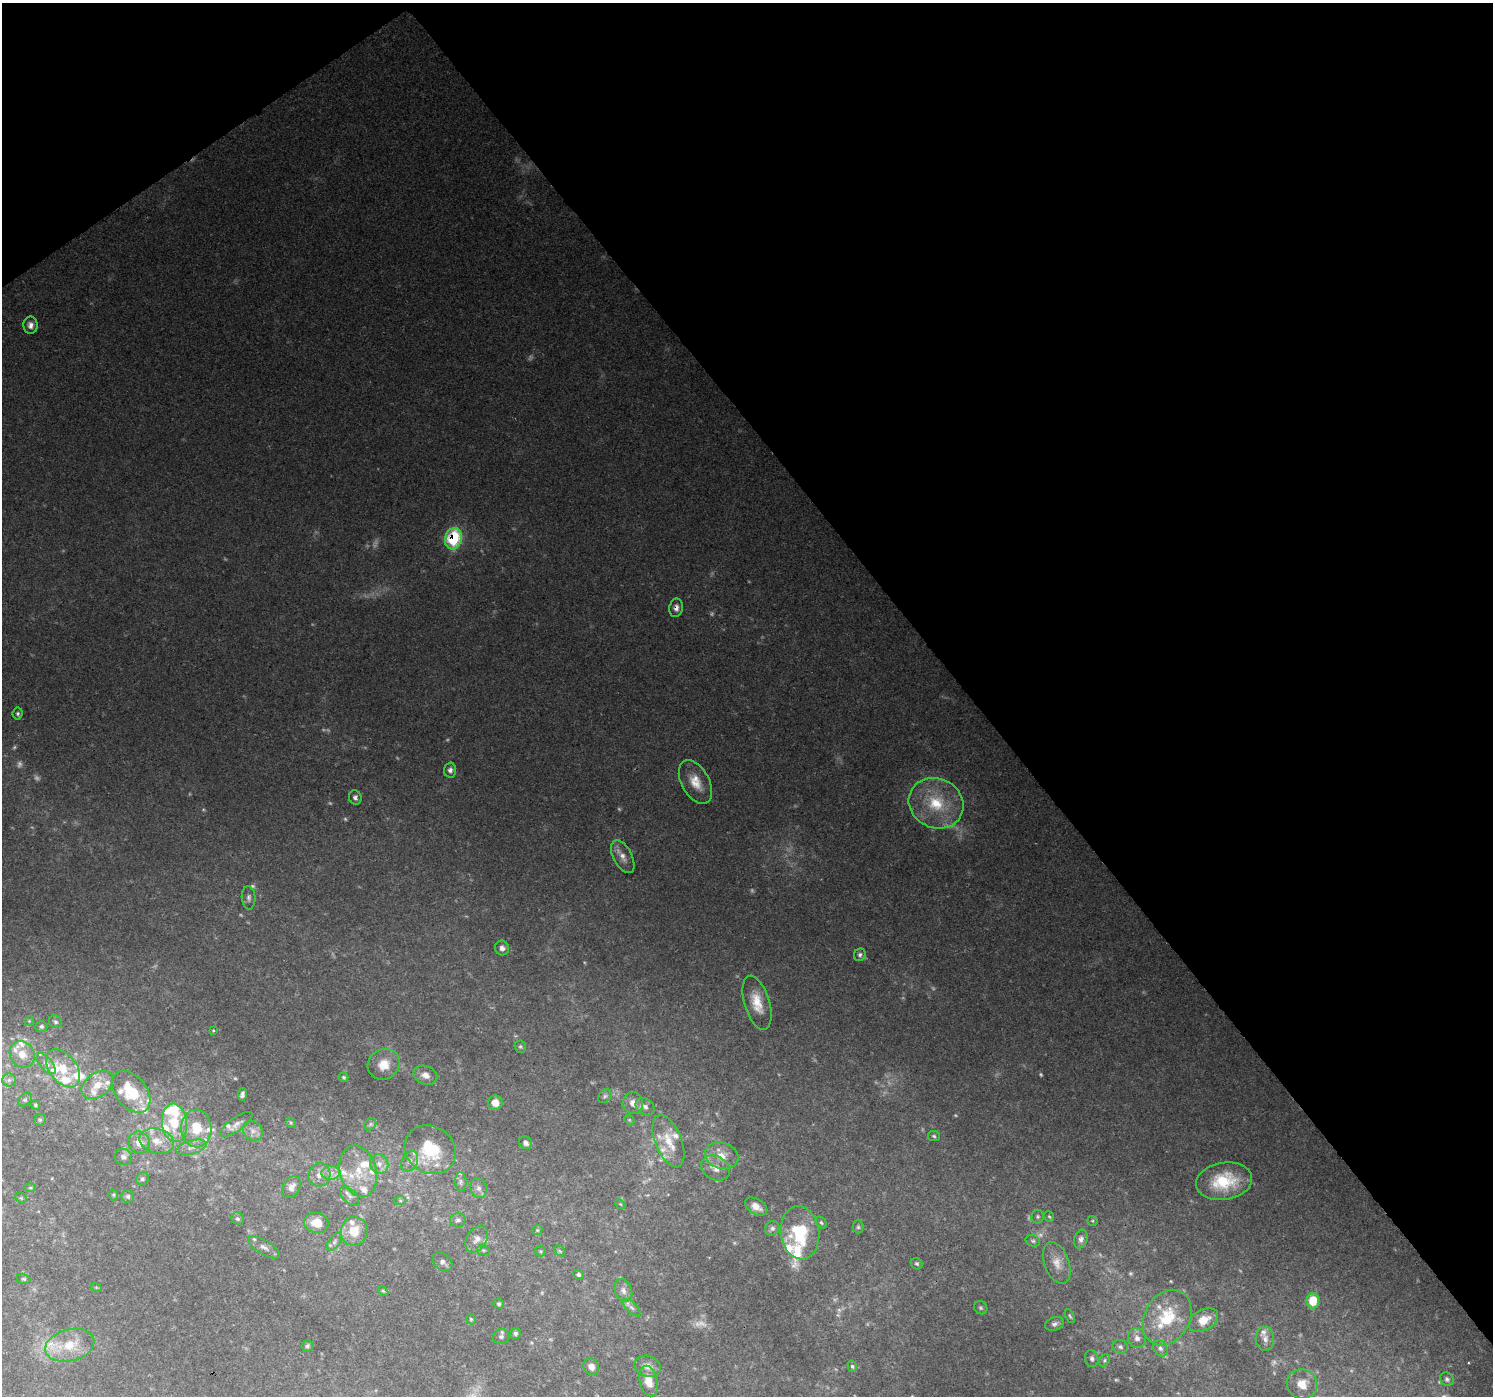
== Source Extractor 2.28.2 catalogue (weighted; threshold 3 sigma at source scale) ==
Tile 3 of 4 x 4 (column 3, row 1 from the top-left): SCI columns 2982-4472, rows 4314-5707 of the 5964 x 5901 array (HDU 1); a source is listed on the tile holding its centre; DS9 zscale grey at full resolution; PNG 1495 x 1398 px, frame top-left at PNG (2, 3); each listed source drawn as its Kron ellipse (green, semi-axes under 4 px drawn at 4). Shown black and unused: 38% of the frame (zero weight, under 2 of 3 exposures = <1% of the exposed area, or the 3 px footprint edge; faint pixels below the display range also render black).
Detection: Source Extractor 2.28.2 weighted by HDU 2 'WHT'; one run over the whole footprint, this tile lists its part. Background 0.123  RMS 0.0074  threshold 0.0334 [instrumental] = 3 sigma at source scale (4.5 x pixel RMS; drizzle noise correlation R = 1.50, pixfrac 1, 0.0396/0.0396 arcsec/px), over >= 5 px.
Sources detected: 188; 28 too faint to see at this stretch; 1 inside a brighter object's white glare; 1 cosmic-ray / hot-pixel residue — neither listed nor drawn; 35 inside a brighter listed object's ellipse — not listed separately; the other 123 listed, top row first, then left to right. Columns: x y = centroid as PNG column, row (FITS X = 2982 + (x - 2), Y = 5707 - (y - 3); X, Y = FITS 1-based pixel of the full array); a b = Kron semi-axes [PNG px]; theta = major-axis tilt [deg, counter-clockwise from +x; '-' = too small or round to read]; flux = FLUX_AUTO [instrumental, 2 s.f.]
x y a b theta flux
31 325 8 7 - 4.5
453 539 11 8 74 62
676 608 9 7 82 3.9
18 714 6 5 - 1.4
450 770 7 6 - 2.8
695 782 24 14 -61 14
355 797 7 6 - 2.3
936 803 28 24 -27 38
623 857 18 9 -62 6.9
249 898 11 7 -87 2.9
502 948 7 7 - 3.5
860 955 6 5 - 2
757 1003 28 12 -73 16
29 1021 5 4 - 0.81
55 1022 7 6 - 1.8
41 1026 6 5 - 1.7
213 1030 4 3 - 0.68
520 1047 6 5 - 1.3
22 1054 14 12 -54 9.9
46 1064 12 6 -49 3.8
384 1064 16 15 - 12
63 1068 22 13 -53 18
425 1075 12 9 -22 5.1
344 1077 5 5 - 1.2
9 1080 6 6 - 2.4
97 1085 17 12 37 12
131 1092 24 15 -51 33
242 1095 7 4 81 2.2
605 1096 8 6 45 1.8
25 1100 8 5 45 1.7
495 1103 7 7 - 7.1
633 1103 11 10 - 7.1
35 1105 5 4 - 0.93
645 1107 10 8 -35 3.9
40 1120 6 5 - 1.5
629 1120 5 4 - 0.88
174 1123 19 12 -83 23
291 1123 5 4 - 0.96
236 1124 19 7 35 4.3
370 1124 7 5 47 1.5
196 1128 19 15 -87 20
253 1131 11 9 -44 4.3
934 1136 6 5 - 1.3
157 1141 17 12 -15 12
668 1141 28 13 -68 18
139 1142 11 10 - 7.3
526 1143 7 6 - 3
191 1147 15 7 16 5
430 1150 27 23 -35 40
722 1156 17 13 -17 12
123 1157 9 8 - 3
410 1161 11 7 63 3.8
379 1164 10 9 - 5.1
715 1168 15 11 -28 8.7
358 1171 26 18 -74 23
331 1173 9 7 2 4.2
319 1175 12 11 - 6.8
142 1179 7 6 - 1.8
1224 1181 28 18 9 34
461 1182 10 6 -87 2.5
291 1187 12 8 59 5.2
30 1188 6 4 0 0.95
479 1188 10 8 -74 3.4
113 1195 5 5 - 0.95
128 1196 6 6 - 1.8
350 1196 12 6 -45 3.7
21 1198 6 5 - 1.1
400 1201 6 4 -2 1.2
620 1204 5 4 - 0.92
756 1207 12 7 -31 6.5
1038 1217 7 6 - 1.5
1049 1217 6 4 -52 1
238 1219 6 6 - 1.8
458 1220 8 7 - 2.3
1092 1221 5 5 - 0.91
316 1223 12 10 -12 13
821 1223 6 4 -49 1.3
858 1227 6 5 - 1.5
772 1228 7 7 - 2.4
537 1230 5 4 - 0.97
354 1231 14 13 - 17
800 1233 27 19 -83 43
477 1239 14 9 57 5.8
1081 1239 9 6 70 3.4
1033 1241 7 5 -15 1.7
334 1242 10 5 55 2.5
264 1247 18 7 -31 4.8
483 1250 7 5 -11 1.4
540 1251 5 5 - 1.1
560 1251 6 4 -44 1.2
442 1262 11 8 -43 3.1
1057 1263 22 12 -69 11
917 1264 6 5 - 1.5
578 1275 5 4 - 1.5
24 1279 7 5 -14 1.3
96 1287 5 3 - 0.62
383 1291 6 4 -44 0.94
623 1291 12 8 -69 4
1313 1301 8 6 89 23
499 1304 5 4 - 1.3
632 1308 11 5 -45 2.7
981 1308 7 6 - 1.5
1070 1316 7 4 -64 1.1
1167 1318 29 22 60 37
471 1319 6 4 -47 1
1203 1320 16 10 30 12
1054 1324 9 6 20 2.9
515 1333 6 5 - 1.7
501 1337 8 7 - 2.4
1137 1338 10 9 - 4.5
1265 1339 12 9 -85 4.8
70 1345 25 16 15 22
307 1346 6 5 - 1.6
1120 1347 8 6 -18 2.2
1160 1348 9 6 -56 2.7
1092 1359 8 6 -77 2.6
1104 1360 7 5 58 1.4
647 1366 13 10 -17 5.5
852 1366 6 4 -74 1.5
591 1367 8 7 - 4.8
1447 1379 7 6 - 2
649 1381 15 9 -76 9.5
1302 1384 15 14 - 12
Overlapping masked pixels (flux is a lower limit): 2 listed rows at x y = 453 539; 676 608
Isophote crosses this tile's border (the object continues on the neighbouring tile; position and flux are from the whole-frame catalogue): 1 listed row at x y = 22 1054